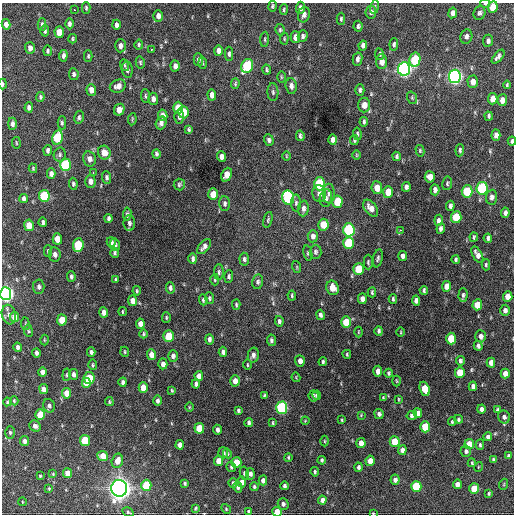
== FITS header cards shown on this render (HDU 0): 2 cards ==
NAXIS1  =                  512 / Axis length
NAXIS2  =                  512 / Axis length

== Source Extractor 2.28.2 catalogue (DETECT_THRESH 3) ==
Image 512 x 512 px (HDU 0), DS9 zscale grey, 1 PNG px = 1 image px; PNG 516 x 516 px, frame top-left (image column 1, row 512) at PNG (2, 3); each listed source drawn as its Kron ellipse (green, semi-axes under 4 px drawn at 4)
Background 1320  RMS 33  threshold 98.2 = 3 sigma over >= 5 px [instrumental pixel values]
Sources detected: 352; all 352 listed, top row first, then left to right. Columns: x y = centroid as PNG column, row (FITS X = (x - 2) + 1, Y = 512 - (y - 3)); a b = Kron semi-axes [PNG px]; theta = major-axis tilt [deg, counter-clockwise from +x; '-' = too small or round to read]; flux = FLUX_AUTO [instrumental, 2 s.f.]
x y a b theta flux
485 4 5 3 - 4.5e+03
273 6 5 4 - 3.5e+03
375 7 7 3 81 3.0e+03
493 7 6 5 - 4.6e+04
86 8 6 4 -89 3.2e+03
301 8 6 4 87 7.2e+03
75 10 3 2 - 2.0e+03
284 10 5 4 - 3.5e+03
371 12 6 5 - 7.2e+03
453 13 5 4 - 1.1e+04
479 13 7 6 - 5.3e+03
304 15 8 6 74 7.8e+03
158 16 6 5 - 1.0e+04
341 19 6 4 89 3.7e+03
6 24 5 4 - 1.1e+04
69 24 5 4 - 6.3e+03
42 25 6 4 -89 4.6e+03
116 25 5 4 - 7.5e+03
358 26 5 4 - 4.7e+03
280 30 6 4 -76 3.4e+03
45 31 5 3 - 4.1e+03
59 32 5 4 - 3.3e+04
303 36 6 5 - 5.4e+03
466 36 7 6 - 6.6e+03
295 37 6 5 - 1.4e+04
73 39 5 3 - 2.6e+03
265 39 8 3 86 2.9e+03
284 39 6 4 85 2.5e+03
488 41 6 5 - 6.1e+03
394 44 6 4 85 5.0e+03
139 45 5 4 - 2.9e+03
363 45 5 4 - 7.6e+03
120 46 7 5 89 9.5e+03
30 48 6 5 - 8.7e+03
151 49 2 2 - 1.1e+04
48 51 5 4 - 3.1e+03
218 51 5 4 - 9.5e+03
229 54 7 4 -90 4.8e+03
379 54 6 4 -82 3.6e+03
63 56 6 4 84 6.2e+03
88 56 6 3 90 3.0e+03
498 57 8 4 49 7.1e+03
358 59 7 4 78 7.0e+03
198 60 6 4 -89 6.3e+03
415 60 7 5 79 1.2e+05
140 62 6 4 -76 3.1e+03
381 62 7 5 -87 1.6e+04
203 63 6 4 -87 2.7e+03
125 65 6 4 -69 2.9e+03
175 66 6 4 -86 8.9e+03
247 66 7 5 66 1.9e+05
404 69 7 6 - 8.3e+05
127 70 8 5 -82 6.2e+03
267 70 5 3 - 3.5e+03
74 74 6 5 - 4.8e+03
455 76 7 6 - 7.8e+05
281 77 6 4 -89 2.4e+03
473 82 6 5 - 1.5e+04
3 84 5 3 - 4.8e+03
235 84 5 4 - 2.8e+03
507 85 4 3 - 2.9e+03
118 86 8 6 22 1.1e+04
291 86 8 5 -84 8.6e+03
91 90 6 4 -86 1.6e+04
360 90 6 4 90 4.8e+03
273 92 9 5 -88 5.0e+03
212 95 6 4 -86 1.1e+04
145 96 7 4 -85 3.3e+03
40 97 5 3 - 3.5e+03
412 98 6 4 -70 3.3e+03
153 99 6 5 - 1.0e+04
493 99 6 4 85 2.1e+04
502 100 6 5 - 1.3e+04
364 105 7 6 - 1.8e+04
29 107 5 4 - 6.5e+03
178 108 6 5 - 5.3e+04
119 110 6 5 - 2.2e+04
183 112 6 5 - 3.5e+04
163 115 6 4 -79 1.1e+04
489 116 4 3 - 4.1e+03
79 117 6 4 80 4.3e+03
179 117 7 5 -89 6.5e+03
132 119 6 3 82 2.6e+03
364 122 5 3 - 4.5e+03
62 123 6 4 90 3.9e+03
161 123 6 5 - 7.2e+03
12 124 6 4 90 7.0e+03
189 130 4 3 - 3.5e+03
357 134 6 4 -83 3.7e+03
496 135 5 4 - 1.0e+04
300 136 5 3 - 4.3e+03
57 137 7 5 77 1.1e+05
269 140 6 4 -71 5.6e+03
333 140 5 4 - 8.7e+03
354 140 5 4 - 3.9e+03
512 141 4 3 - 4.2e+03
16 143 6 3 -81 1.9e+03
48 150 5 4 - 5.7e+03
460 150 6 4 85 4.4e+03
420 151 6 4 -76 3.0e+03
104 153 7 6 - 1.8e+04
156 154 4 3 - 4.0e+03
60 155 7 6 - 4.6e+03
356 155 5 3 - 2.0e+03
221 156 5 4 - 1.1e+04
286 156 5 3 - 1.9e+03
397 156 4 3 - 4.3e+03
89 159 8 6 -77 9.9e+03
65 165 6 5 - 1.7e+05
33 168 5 3 - 2.2e+03
93 172 3 2 - 3.9e+03
51 174 5 4 - 7.6e+03
227 175 7 5 67 2.9e+04
107 177 6 4 -88 4.7e+03
430 177 5 5 - 1.9e+04
90 181 6 5 - 1.2e+04
447 183 7 5 81 3.7e+03
73 184 6 4 -82 3.6e+03
319 184 6 5 - 1.6e+05
179 185 6 5 - 3.8e+03
406 187 5 4 - 6.3e+03
377 188 6 5 - 2.0e+04
482 188 6 5 - 2.4e+05
435 190 6 4 -86 7.6e+03
467 191 6 5 - 9.8e+04
388 192 6 5 - 3.8e+04
329 193 10 6 -89 8.0e+03
213 194 6 5 - 3.2e+04
319 194 8 7 - 9.5e+03
44 196 6 5 - 1.4e+05
492 197 7 5 85 7.9e+03
24 198 4 4 - 6.4e+03
288 198 7 6 - 2.4e+05
326 198 8 6 81 6.6e+03
337 202 6 5 - 6.5e+04
296 203 8 5 -90 5.3e+03
225 204 7 5 -89 5.3e+03
450 206 5 3 - 5.8e+03
303 208 8 5 85 9.1e+03
371 208 10 6 -52 1.6e+04
505 213 5 4 - 6.6e+03
127 214 7 3 84 3.7e+03
456 217 6 5 - 6.8e+04
108 218 4 3 - 4.4e+03
268 220 8 4 75 3.5e+03
439 220 5 4 - 1.1e+04
43 222 5 3 - 4.8e+03
129 223 8 5 -89 6.7e+03
29 225 5 4 - 3.2e+04
323 225 6 5 - 4.1e+04
441 229 5 4 - 6.6e+03
349 230 7 5 -87 2.5e+05
400 230 3 3 - 2.9e+03
313 236 6 5 - 8.9e+03
474 237 4 3 - 3.3e+03
488 238 4 4 - 5.3e+03
57 239 5 4 - 2.9e+04
111 242 5 4 - 5.8e+03
348 243 6 5 - 1.0e+05
78 245 7 5 84 1.0e+05
115 245 6 5 - 6.0e+03
204 247 9 5 50 9.4e+03
48 251 5 4 - 3.5e+03
315 252 7 6 - 5.2e+03
115 253 5 4 - 3.7e+03
308 253 8 4 -78 3.5e+03
55 254 7 5 -82 1.0e+04
477 255 9 5 -62 1.2e+04
403 256 5 4 - 7.5e+03
378 258 9 4 77 4.6e+03
193 259 5 3 - 5.5e+03
244 259 6 4 -84 4.8e+03
456 260 4 3 - 3.8e+03
368 262 7 4 90 3.7e+03
486 265 5 4 - 3.2e+03
297 267 6 3 -72 2.2e+03
358 269 6 5 - 7.4e+04
219 272 8 5 89 4.7e+03
229 276 6 4 88 4.7e+03
71 277 5 4 - 4.2e+03
116 280 4 3 - 2.9e+03
215 280 6 4 -89 2.9e+03
258 282 7 5 80 5.6e+03
446 286 5 4 - 1.8e+04
39 287 7 5 -86 6.3e+03
170 288 6 4 -80 5.1e+03
332 288 7 6 - 2.2e+04
424 290 4 3 - 3.8e+03
137 291 4 3 - 2.7e+03
372 292 5 3 - 3.6e+03
6 294 6 5 - 8.6e+05
292 295 5 3 - 3.0e+03
463 295 7 4 88 4.9e+03
508 297 5 4 - 2.1e+04
209 298 6 4 -89 3.9e+03
362 299 5 4 - 1.2e+04
393 299 5 3 - 3.3e+03
203 300 5 4 - 3.9e+03
133 301 5 4 - 1.8e+04
416 301 5 4 - 9.3e+03
236 305 5 3 - 3.1e+03
477 305 5 5 - 3.6e+04
505 310 5 5 - 7.8e+03
104 312 5 4 - 1.1e+04
122 312 4 2 - 2.2e+03
9 315 10 7 -75 9.8e+03
320 315 5 4 - 5.8e+03
14 317 5 4 - 2.1e+04
166 317 5 3 - 2.6e+03
62 320 5 5 - 4.3e+04
279 321 5 4 - 5.1e+03
346 322 6 5 - 4.8e+04
25 324 6 3 -82 2.2e+03
140 324 5 4 - 1.4e+04
28 331 6 3 -81 2.5e+03
379 331 5 4 - 4.8e+03
358 332 5 3 - 1.8e+03
401 332 5 3 - 1.9e+03
143 334 4 3 - 2.8e+03
169 336 6 5 - 7.9e+04
481 336 6 5 - 1.0e+04
209 339 5 4 - 6.2e+03
451 339 6 5 - 6.1e+04
44 340 5 3 - 2.0e+03
271 340 6 4 -83 5.1e+03
478 346 5 4 - 5.7e+03
18 347 5 3 - 5.9e+03
91 352 4 3 - 4.5e+03
125 352 5 3 - 2.5e+03
223 352 5 4 - 6.4e+03
36 353 4 3 - 5.5e+03
347 354 4 3 - 2.3e+03
151 355 5 4 - 1.7e+04
253 355 7 5 78 9.2e+03
173 356 6 5 - 7.1e+03
300 361 6 5 - 1.1e+04
460 361 5 4 - 4.9e+03
323 362 4 3 - 4.2e+03
491 363 5 4 - 1.2e+04
163 364 5 4 - 9.9e+03
93 365 5 3 - 2.4e+03
247 365 5 3 - 2.2e+03
378 371 5 4 - 1.3e+04
42 372 4 4 - 9.7e+03
388 373 4 3 - 3.4e+03
460 373 5 5 - 5.2e+04
73 374 5 4 - 7.0e+03
505 374 5 4 - 1.4e+04
67 375 6 4 83 2.9e+03
199 376 5 4 - 1.1e+04
296 377 5 3 - 1.7e+03
89 378 6 5 - 8.3e+04
235 381 5 5 - 1.6e+04
397 381 5 3 - 1.9e+03
123 382 4 4 - 5.2e+03
86 383 5 4 - 2.5e+04
196 384 4 4 - 5.8e+03
473 386 5 4 - 8.6e+03
143 388 5 4 - 2.5e+04
44 389 5 4 - 1.3e+04
425 389 7 5 -69 4.6e+04
172 390 4 3 - 2.4e+03
67 393 5 4 - 2.7e+04
317 395 5 4 - 4.0e+03
264 396 3 3 - 3.3e+03
313 396 5 5 - 3.9e+03
383 398 4 3 - 2.7e+03
399 399 4 3 - 1.9e+03
14 401 4 3 - 2.3e+03
157 401 5 4 - 6.0e+03
7 402 4 4 - 2.5e+03
109 402 4 3 - 2.8e+03
49 406 7 5 -70 7.0e+03
189 407 5 3 - 1.8e+03
282 408 6 5 - 3.4e+05
481 409 5 4 - 7.6e+03
498 410 4 3 - 3.5e+03
238 411 4 3 - 3.7e+03
418 413 5 4 - 9.8e+03
379 414 5 4 - 5.3e+03
40 415 5 5 - 4.6e+04
361 415 4 4 - 1.9e+03
412 415 5 4 - 4.7e+03
504 417 6 6 - 6.3e+03
458 419 4 4 - 3.2e+03
342 420 4 3 - 2.1e+03
305 421 4 3 - 1.7e+03
452 422 4 3 - 3.1e+03
249 423 4 3 - 5.5e+03
273 423 4 3 - 2.6e+03
35 426 6 5 - 7.4e+03
425 427 5 5 - 7.0e+04
199 428 5 5 - 5.1e+04
217 430 5 3 - 7.0e+03
10 433 6 5 - 3.7e+03
488 437 4 4 - 6.3e+03
85 440 5 5 - 8.3e+04
25 441 5 4 - 7.6e+03
324 441 5 3 - 2.1e+03
395 442 5 5 - 4.5e+04
361 443 5 4 - 1.8e+04
469 444 5 4 - 2.8e+04
180 445 5 4 - 1.1e+04
480 445 5 3 - 3.9e+03
402 450 5 4 - 1.1e+04
466 451 6 5 - 6.0e+03
223 453 5 4 - 4.4e+03
227 453 5 4 - 3.1e+03
103 456 5 5 - 2.8e+04
508 456 4 3 - 3.9e+03
288 457 4 3 - 2.7e+03
322 460 4 3 - 3.6e+03
493 460 4 3 - 3.5e+03
117 461 7 5 74 1.9e+04
219 461 5 4 - 2.2e+04
370 461 5 4 - 2.0e+04
236 462 5 5 - 4.0e+04
472 463 4 3 - 2.9e+03
231 467 5 4 - 4.6e+03
358 467 4 4 - 5.0e+03
478 467 5 3 - 1.8e+03
315 472 5 3 - 3.1e+03
68 473 5 4 - 2.2e+04
244 473 7 4 -81 3.4e+03
53 474 4 3 - 2.3e+03
250 474 6 4 -78 6.7e+03
40 476 3 3 - 2.3e+03
263 480 5 4 - 9.4e+03
395 480 5 4 - 8.8e+03
242 482 5 4 - 1.1e+04
185 483 3 3 - 3.1e+03
233 483 5 4 - 4.7e+03
457 484 5 4 - 1.2e+04
504 484 5 3 - 2.0e+03
146 485 5 5 - 8.6e+04
284 486 4 3 - 5.8e+03
416 486 5 5 - 9.4e+04
238 487 5 4 - 6.3e+03
254 487 4 3 - 3.5e+03
119 488 8 8 - 1.8e+06
49 489 3 3 - 2.0e+03
474 489 5 5 - 4.9e+04
489 493 4 3 - 2.9e+03
322 500 4 4 - 8.4e+03
22 502 4 3 - 1.6e+03
283 504 6 5 - 5.8e+03
196 508 4 2 - 2.6e+03
226 509 5 4 - 2.6e+03
128 512 6 4 -30 2.8e+03
249 512 4 4 - 6.2e+03
277 512 5 4 - 2.3e+04
373 513 3 2 - 1.6e+03
At the frame edge (FLAGS 8, measured only in part): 8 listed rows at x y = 485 4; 493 7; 3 84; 512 141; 6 294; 249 512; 277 512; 373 513